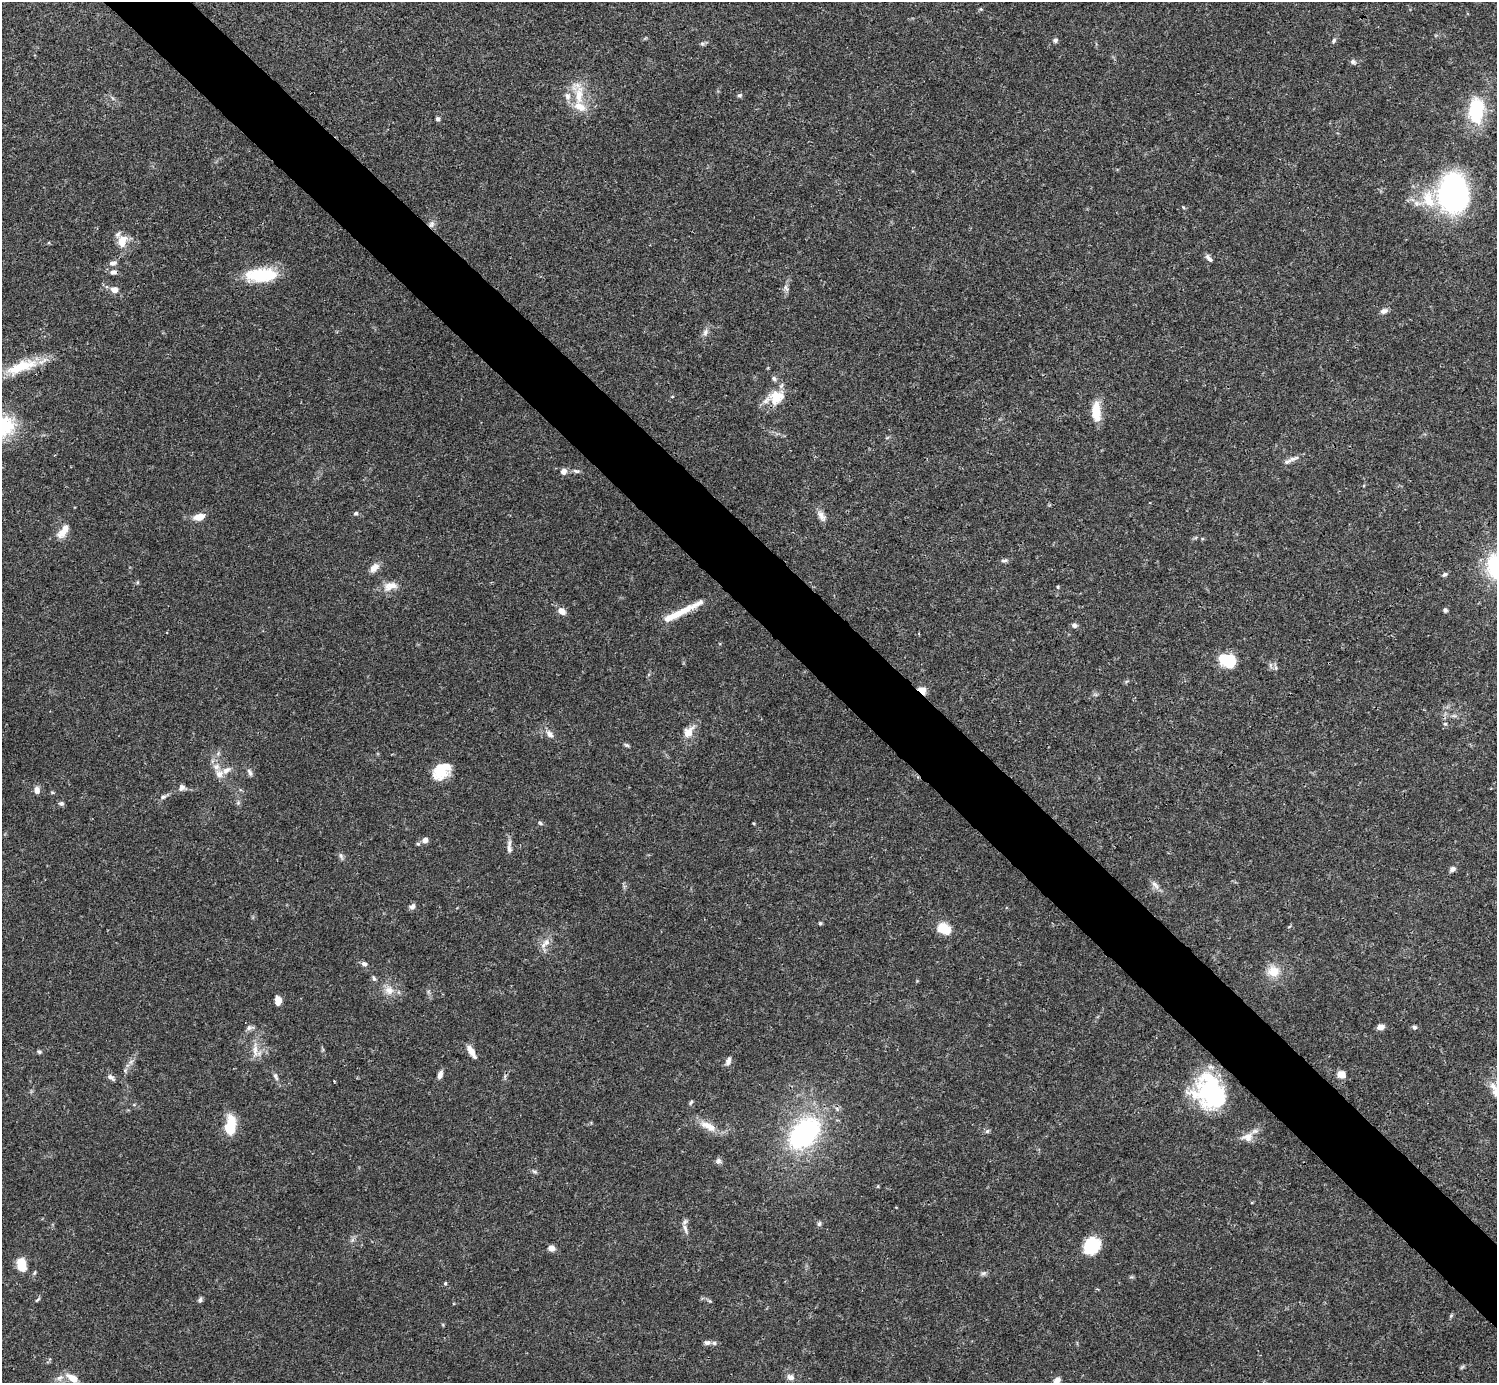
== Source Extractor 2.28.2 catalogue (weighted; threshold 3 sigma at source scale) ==
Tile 6 of 4 x 4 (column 2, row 2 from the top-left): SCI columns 1496-2990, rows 2921-4301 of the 5982 x 5981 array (HDU 1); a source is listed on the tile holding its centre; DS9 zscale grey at full resolution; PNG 1499 x 1385 px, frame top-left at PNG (2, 2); no overlay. Shown black and unused: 5% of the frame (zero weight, under 3 of 4 exposures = <1% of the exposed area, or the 3 px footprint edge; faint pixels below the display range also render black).
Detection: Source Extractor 2.28.2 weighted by HDU 2 'WHT'; one run over the whole footprint, this tile lists its part. Background 0.0408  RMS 0.0027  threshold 0.012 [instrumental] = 3 sigma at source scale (4.5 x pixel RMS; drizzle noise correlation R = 1.50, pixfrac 1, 0.05/0.05 arcsec/px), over >= 5 px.
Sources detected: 132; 4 inside a brighter object's white glare — not listed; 12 inside a brighter listed object's ellipse — not listed separately; the other 116 listed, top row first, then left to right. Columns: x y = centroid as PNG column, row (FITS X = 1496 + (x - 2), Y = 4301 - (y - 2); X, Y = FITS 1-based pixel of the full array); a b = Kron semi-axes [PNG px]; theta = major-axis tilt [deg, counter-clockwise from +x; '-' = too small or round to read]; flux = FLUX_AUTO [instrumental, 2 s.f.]
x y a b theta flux
1055 40 7 6 - 0.61
1334 40 7 5 73 0.52
702 43 7 4 0 0.49
1353 62 7 6 - 0.81
579 95 33 14 -85 7.2
740 95 6 6 - 0.53
1476 110 33 19 85 15
438 119 5 5 - 0.77
1453 193 35 28 -84 67
1417 203 14 8 -2 2
1183 207 5 4 - 0.27
431 224 10 8 72 1.2
122 243 16 11 -66 3.1
1209 259 12 5 -44 0.93
113 263 10 6 16 1.1
113 272 10 7 4 1.1
261 275 34 14 2 14
114 290 7 6 - 2.2
1384 311 9 6 20 1.1
705 332 11 7 75 1.2
21 367 47 14 20 10
774 379 7 6 - 0.64
672 397 5 3 - 0.2
776 397 22 18 23 6.5
1096 411 23 10 -87 5.5
3 426 34 28 10 15
1292 459 19 6 16 1.5
563 471 8 7 - 1.5
576 471 10 5 -15 0.73
356 513 5 5 - 0.51
821 516 16 8 -59 1.7
199 517 15 8 13 2.7
63 531 21 9 52 2.9
1004 560 11 4 0 0.62
374 568 12 8 44 2.1
1445 574 8 5 25 0.64
390 586 21 11 16 3.2
1058 587 5 4 - 0.36
1445 610 5 4 - 0.55
562 611 8 7 - 2.1
677 614 47 8 26 6
1074 625 7 6 - 0.93
1229 660 18 16 30 6.7
1276 668 7 4 -90 0.52
922 690 9 6 -36 2.6
1454 716 7 4 -18 0.55
1445 724 5 4 - 0.37
688 732 17 10 53 3.2
549 734 12 7 -48 1.5
627 745 7 4 -26 0.46
441 771 20 15 43 7.6
249 772 12 5 -66 0.87
219 774 12 11 - 2
182 788 9 8 - 1.1
37 790 8 7 - 1.5
52 792 6 3 -19 0.29
163 797 7 6 - 0.73
61 803 7 6 - 0.58
238 803 7 5 89 0.54
540 823 7 4 -36 0.43
425 840 5 5 - 2.3
418 844 6 4 -18 0.34
509 849 14 7 -84 1.3
341 856 12 5 -72 0.73
1452 869 7 6 - 1
1155 885 15 6 -50 1.4
412 907 9 6 41 0.94
820 923 4 4 - 0.4
944 928 16 12 -29 4.9
545 943 18 8 47 2.2
364 964 7 6 - 0.85
1273 971 14 13 - 4.4
374 978 8 5 -71 0.59
389 990 14 13 - 3
278 1000 8 6 86 2.7
1381 1027 8 6 18 1.4
1414 1027 6 5 - 0.54
249 1028 8 7 - 0.84
255 1050 24 6 -87 2.5
39 1052 6 5 - 0.53
471 1052 16 6 -58 2.3
728 1061 12 6 70 1.2
131 1062 6 6 - 0.74
1341 1074 7 6 - 3.2
440 1075 9 6 71 1.3
275 1076 12 5 -67 0.91
111 1077 12 6 -35 0.95
505 1077 6 4 -74 0.46
1210 1090 40 32 11 26
1496 1092 13 13 - 2.4
691 1102 7 5 58 0.47
232 1122 21 10 -76 5.4
708 1126 24 10 -28 4.1
987 1131 6 5 - 0.52
804 1133 27 17 46 53
1247 1137 18 12 19 2.8
718 1161 8 7 - 0.81
534 1171 8 5 -39 0.53
878 1186 6 3 72 0.26
1252 1202 4 3 - 0.24
819 1224 7 5 74 0.55
685 1229 15 5 -73 1.3
1091 1246 17 14 46 11
551 1248 7 6 - 1.7
21 1265 12 8 -77 5.6
35 1273 6 4 58 0.41
983 1273 8 5 20 0.66
445 1283 5 4 - 0.31
37 1300 8 3 44 0.41
200 1300 7 5 73 0.6
710 1301 6 4 -70 0.36
707 1343 8 6 -4 0.8
1462 1367 7 4 45 0.4
790 1377 10 8 -9 1.3
72 1378 17 8 -31 2.9
1057 1381 8 6 43 1.5
Overlapping masked pixels (flux is a lower limit): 4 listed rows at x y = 431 224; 21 367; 922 690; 1210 1090
Isophote crosses this tile's border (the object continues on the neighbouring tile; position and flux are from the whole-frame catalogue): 3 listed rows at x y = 3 426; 1496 1092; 1057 1381